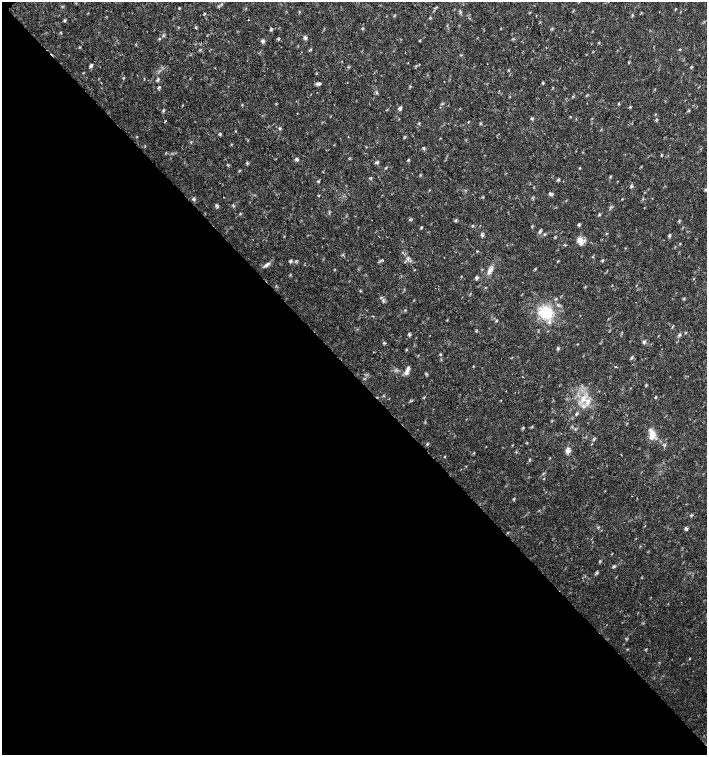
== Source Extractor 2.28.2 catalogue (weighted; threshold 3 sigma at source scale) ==
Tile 14 of 4 x 4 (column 2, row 4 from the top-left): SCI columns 1635-3043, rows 1-1506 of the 6023 x 6029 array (HDU 1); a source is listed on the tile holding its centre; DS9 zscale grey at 2 x 2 block average (1 PNG px = mean of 2 x 2 image px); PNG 709 x 757 px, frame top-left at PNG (2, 2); no overlay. Shown black and unused: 51% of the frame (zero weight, under 2 of 3 exposures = <1% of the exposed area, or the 3 px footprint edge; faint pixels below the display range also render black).
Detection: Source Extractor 2.28.2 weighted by HDU 2 'WHT'; one run over the whole footprint, this tile lists its part. Background 0.018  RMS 0.0031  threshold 0.0141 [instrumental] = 3 sigma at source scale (4.5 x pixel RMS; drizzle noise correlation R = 1.50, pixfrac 1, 0.0396/0.0396 arcsec/px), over >= 5 px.
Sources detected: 84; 1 cosmic-ray / hot-pixel residue — not listed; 2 inside a brighter listed object's ellipse — not listed separately; the other 81 listed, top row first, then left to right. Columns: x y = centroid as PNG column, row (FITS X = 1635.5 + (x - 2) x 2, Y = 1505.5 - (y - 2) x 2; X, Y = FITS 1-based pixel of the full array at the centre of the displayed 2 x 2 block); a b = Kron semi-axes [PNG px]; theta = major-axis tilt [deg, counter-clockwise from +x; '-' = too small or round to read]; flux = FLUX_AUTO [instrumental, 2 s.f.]
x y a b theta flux
179 8 3 2 - 0.44
676 9 3 2 - 0.38
659 11 2 2 - 0.33
299 12 3 2 - 0.39
205 13 2 2 - 0.44
394 15 3 2 - 0.51
65 20 5 2 - 0.68
305 38 5 4 - 1.4
263 41 6 4 -30 1.4
680 49 3 2 - 0.54
91 66 5 4 - 1.5
123 78 3 2 - 0.49
444 82 2 2 - 0.4
319 84 6 3 28 1.2
159 87 3 3 - 0.67
619 103 3 2 - 0.68
400 108 6 3 56 1.5
164 110 5 3 - 0.91
531 118 3 2 - 0.63
280 128 3 2 - 0.62
235 131 2 2 - 0.41
220 135 3 3 - 0.68
137 137 3 2 - 0.38
348 137 2 2 - 0.91
423 148 4 2 - 0.65
297 159 4 3 - 1.5
376 163 6 3 -14 1
227 165 3 2 - 0.38
580 168 3 2 - 0.41
610 176 4 2 - 0.64
370 178 4 2 - 0.48
559 179 4 2 - 0.78
318 181 3 3 - 0.69
631 186 4 3 - 0.89
706 189 4 3 - 0.7
550 194 6 3 -16 1.2
319 195 3 2 - 0.41
224 197 2 2 - 0.58
217 206 6 3 -57 1.2
599 215 4 3 - 0.68
372 220 2 2 - 0.32
579 225 5 3 - 0.84
472 226 3 2 - 0.55
421 227 4 3 - 0.69
540 231 5 3 - 1.2
481 234 5 3 - 1
669 235 4 3 - 0.95
580 241 9 7 -65 5
382 260 6 3 18 1.1
602 260 3 2 - 0.55
290 261 5 3 - 0.97
266 265 10 4 37 2.3
490 271 11 4 50 3.3
477 278 5 3 - 1.1
383 301 4 3 - 0.98
405 310 3 2 - 0.4
546 312 15 13 -36 24
409 334 5 3 - 1
679 335 4 3 - 0.93
644 342 5 4 - 1.2
384 343 4 2 - 0.62
577 344 3 2 - 0.32
557 348 4 2 - 0.79
441 354 3 2 - 0.47
631 357 5 3 - 1
615 366 2 2 - 0.67
406 372 8 5 63 2.8
646 385 3 2 - 0.53
583 399 9 5 87 5.6
588 401 9 4 65 3.3
576 414 5 3 - 0.99
652 436 12 8 74 6.5
427 444 3 3 - 0.61
568 450 7 5 -86 2.8
474 453 3 2 - 0.44
621 455 2 2 - 0.33
445 456 3 2 - 0.38
632 496 2 2 - 0.3
686 529 5 4 - 1.2
614 566 5 3 - 0.95
597 573 4 2 - 0.61
Isophote crosses this tile's border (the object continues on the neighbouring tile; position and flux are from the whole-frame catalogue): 1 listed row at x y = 706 189
Diffuse or blended objects may show on this block-average render without a row.